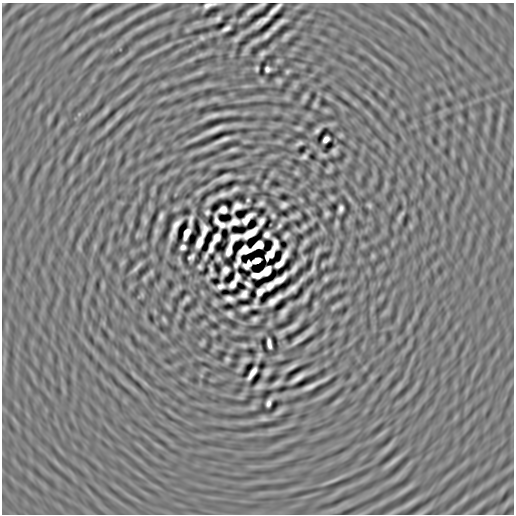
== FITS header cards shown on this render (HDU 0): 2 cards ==
NAXIS1  =                  512
NAXIS2  =                  512

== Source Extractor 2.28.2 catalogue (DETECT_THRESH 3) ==
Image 512 x 512 px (HDU 0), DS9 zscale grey, 1 PNG px = 1 image px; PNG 516 x 516 px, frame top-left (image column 1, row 512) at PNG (2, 3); no overlay
Background -1.35e-04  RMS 0.014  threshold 0.042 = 3 sigma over >= 5 px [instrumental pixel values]
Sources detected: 143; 1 with non-positive FLUX_AUTO (blend fragments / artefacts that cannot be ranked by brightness) is not listed; the other 142 listed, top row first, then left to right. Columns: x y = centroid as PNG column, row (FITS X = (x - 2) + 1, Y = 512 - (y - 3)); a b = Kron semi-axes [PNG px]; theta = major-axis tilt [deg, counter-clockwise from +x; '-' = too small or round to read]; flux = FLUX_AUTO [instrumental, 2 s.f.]
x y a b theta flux
155 5 21 4 22 4.2
209 5 12 4 16 5
90 9 20 4 40 3.8
275 9 16 4 43 5.9
251 11 15 3 30 5.5
218 19 7 4 42 3
101 20 23 5 30 6.2
263 21 18 4 34 7.7
281 22 10 4 30 3.7
141 27 15 4 26 4.4
274 28 7 3 39 2.6
226 29 9 4 29 3.7
267 35 11 4 41 4.3
286 36 10 4 45 3.2
202 38 6 5 - 1.7
237 38 17 4 45 3.6
255 41 17 5 31 3.5
262 53 6 4 41 2.6
257 69 4 3 - 1.5
267 69 5 5 - 2.8
200 72 9 4 19 2.3
287 72 5 4 - 1.5
279 81 6 5 - 2
305 97 8 5 46 2.1
315 105 7 5 76 1.5
106 111 13 5 54 2.6
212 116 26 5 15 5.8
108 126 11 5 45 2.9
298 128 8 5 6 1.7
214 130 19 3 23 8
317 130 6 4 49 2.5
326 139 6 4 47 5
222 140 17 3 23 5.7
299 143 7 3 23 2.3
233 150 7 3 16 2.4
334 151 5 4 - 2.4
323 155 9 3 -15 1.9
304 156 6 4 28 2.4
296 173 6 6 - 1.4
224 177 12 4 18 5.1
234 190 11 3 35 3.3
199 192 13 4 38 2.4
222 194 10 4 16 4.2
332 198 7 5 -15 1.5
210 200 10 4 37 3.8
248 200 3 3 - 1.2
261 203 6 4 34 2.7
284 205 6 5 - 3.2
369 205 8 5 -71 1.4
237 207 13 7 29 2.7
341 209 7 4 80 3.3
223 210 9 6 24 4.7
207 212 5 4 - 2
326 214 5 4 - 2
161 216 8 4 70 3.2
273 216 4 3 - 1.6
294 216 18 6 19 3.4
399 217 13 5 67 2.6
247 219 14 5 43 6.2
190 220 11 4 82 3.8
145 221 10 6 -81 2.2
261 221 8 5 62 4.1
233 222 13 6 25 3.5
219 223 14 5 -42 1.1
337 223 10 4 85 1.8
279 226 5 3 - 1.9
304 227 6 5 - 1.8
175 228 22 5 65 8.3
204 230 11 6 83 1.8
156 231 11 6 75 2.8
186 233 10 5 67 8.3
250 233 17 6 31 6.1
267 234 6 5 - 3.8
286 235 6 4 47 2.6
216 238 13 5 54 5.3
234 238 11 6 41 2.4
200 242 12 5 66 7.8
305 242 12 6 50 2.8
258 245 10 6 27 11
183 247 5 5 - 3.6
211 249 7 4 80 3.3
245 250 10 7 9 4.9
229 251 11 5 75 4.8
317 251 9 4 67 2.8
206 256 10 3 67 2.5
373 256 7 4 -72 1.2
191 257 7 4 43 2.4
218 258 5 4 - 2.1
257 260 6 4 27 21
281 260 22 5 55 3.3
331 260 7 4 71 1.8
238 262 14 4 73 2.4
248 264 9 6 40 2.1
137 267 14 3 48 3.3
200 267 4 4 - 1.8
211 269 7 3 -85 2.4
294 269 13 4 45 5.6
267 270 9 6 58 7.8
312 270 10 3 55 2.7
225 271 10 5 59 3.5
258 275 11 5 8 9.1
237 277 6 5 - 2
144 279 8 4 71 1.5
326 279 6 4 58 2.1
279 280 15 5 34 9.3
233 284 9 5 47 4.3
248 284 7 4 -39 3
221 286 7 5 23 3.8
270 286 9 5 39 4.8
291 289 16 4 38 7.3
260 292 10 5 50 5.1
244 294 8 6 36 4.4
305 297 10 3 61 3.8
229 299 9 5 -7 4.4
186 300 8 3 48 2.8
274 300 18 5 36 9.2
255 304 10 4 74 0.86
316 304 7 4 89 1.6
333 308 7 5 50 1.4
245 309 8 4 20 3.7
284 311 15 4 51 5.8
229 314 6 5 - 2.8
255 319 5 4 - 2.7
164 320 8 4 -63 1.3
293 326 13 4 30 5.1
298 340 12 4 35 4.9
269 343 9 4 -81 4.2
244 345 8 5 -8 1.8
259 356 6 3 65 2
227 359 4 3 - 1.7
245 360 6 4 27 2.5
291 367 13 3 29 4.1
267 372 7 4 52 3.1
252 373 13 4 56 6.4
298 378 15 4 34 6.6
277 383 7 3 32 2.6
314 385 26 3 26 8.4
259 386 8 5 27 2.9
269 403 8 4 68 3.5
279 412 14 5 31 3.1
264 419 11 5 0 2.3
393 461 24 3 42 5
At the frame edge (FLAGS 8, measured only in part): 1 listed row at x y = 209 5
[1 non-positive-flux detection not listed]